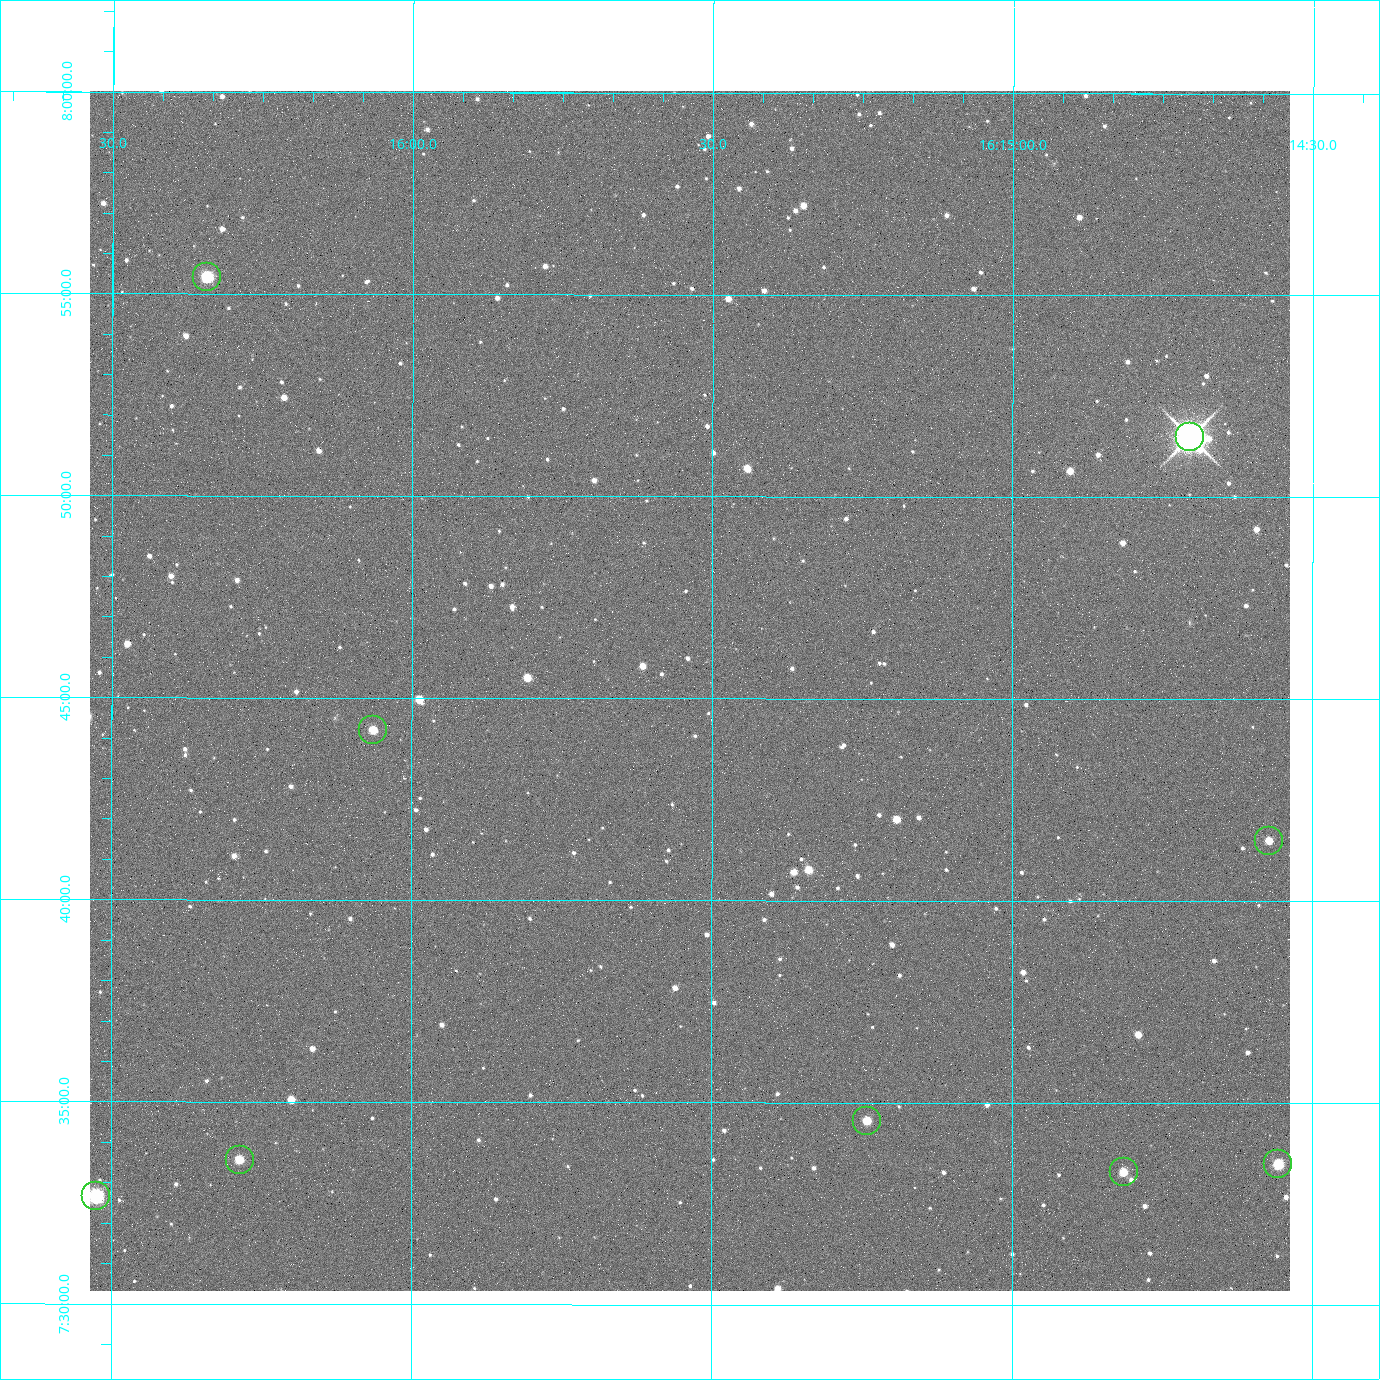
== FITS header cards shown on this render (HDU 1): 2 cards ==
NAXIS1  =                 2400 / Width of image data
NAXIS2  =                 2400 / Height of image data

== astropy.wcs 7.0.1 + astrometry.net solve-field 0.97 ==
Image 2400 x 2400 px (HDU 1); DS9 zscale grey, zoomed out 1/2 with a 90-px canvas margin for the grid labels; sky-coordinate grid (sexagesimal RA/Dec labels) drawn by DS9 from the SOLVED WCS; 9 Tycho-2 reference stars matched to detected sources circled (green)
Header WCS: RA---TAN/DEC--TAN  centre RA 16:15:32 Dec +07:45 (243.88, +7.75 deg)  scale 0.74 arcsec/px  FOV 29.6' x 29.6'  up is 0 deg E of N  parity normal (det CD < 0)
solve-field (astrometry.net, Tycho-2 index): VERIFIED the header's WCS against the Tycho-2 star catalogue (5 matches, 0 conflicts) and refined it, rather than solving blind
Solved WCS: RA---TAN-SIP/DEC--TAN-SIP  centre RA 16:15:32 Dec +07:45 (243.88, +7.75 deg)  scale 0.743 arcsec/px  FOV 29.7' x 29.7'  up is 0 deg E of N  parity normal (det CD < 0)
The solver's refit moves the header's centre by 3.1 arcsec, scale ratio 1.003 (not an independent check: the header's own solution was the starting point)
Tycho-2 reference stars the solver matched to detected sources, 9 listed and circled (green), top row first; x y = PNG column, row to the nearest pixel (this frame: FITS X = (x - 90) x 2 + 1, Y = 2400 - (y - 94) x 2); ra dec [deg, ICRS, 3 dp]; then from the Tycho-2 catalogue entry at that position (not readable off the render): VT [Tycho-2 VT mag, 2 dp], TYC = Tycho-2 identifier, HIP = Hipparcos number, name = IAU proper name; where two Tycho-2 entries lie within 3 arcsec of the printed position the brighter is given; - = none
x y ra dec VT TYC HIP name
207 280 244.086 +7.924 10.10 946-635-1 - -
1190 440 243.676 +7.858 6.72 946-1598-1 79608 -
372 733 244.016 +7.737 11.56 946-881-1 - -
1268 844 243.643 +7.692 11.91 946-916-1 - -
866 1124 243.810 +7.576 11.94 946-1047-1 - -
240 1163 244.071 +7.560 11.55 946-984-1 - -
1278 1168 243.639 +7.558 10.81 946-1083-1 - -
1124 1176 243.703 +7.555 12.21 946-959-1 - -
96 1200 244.131 +7.544 9.21 946-968-1 - -